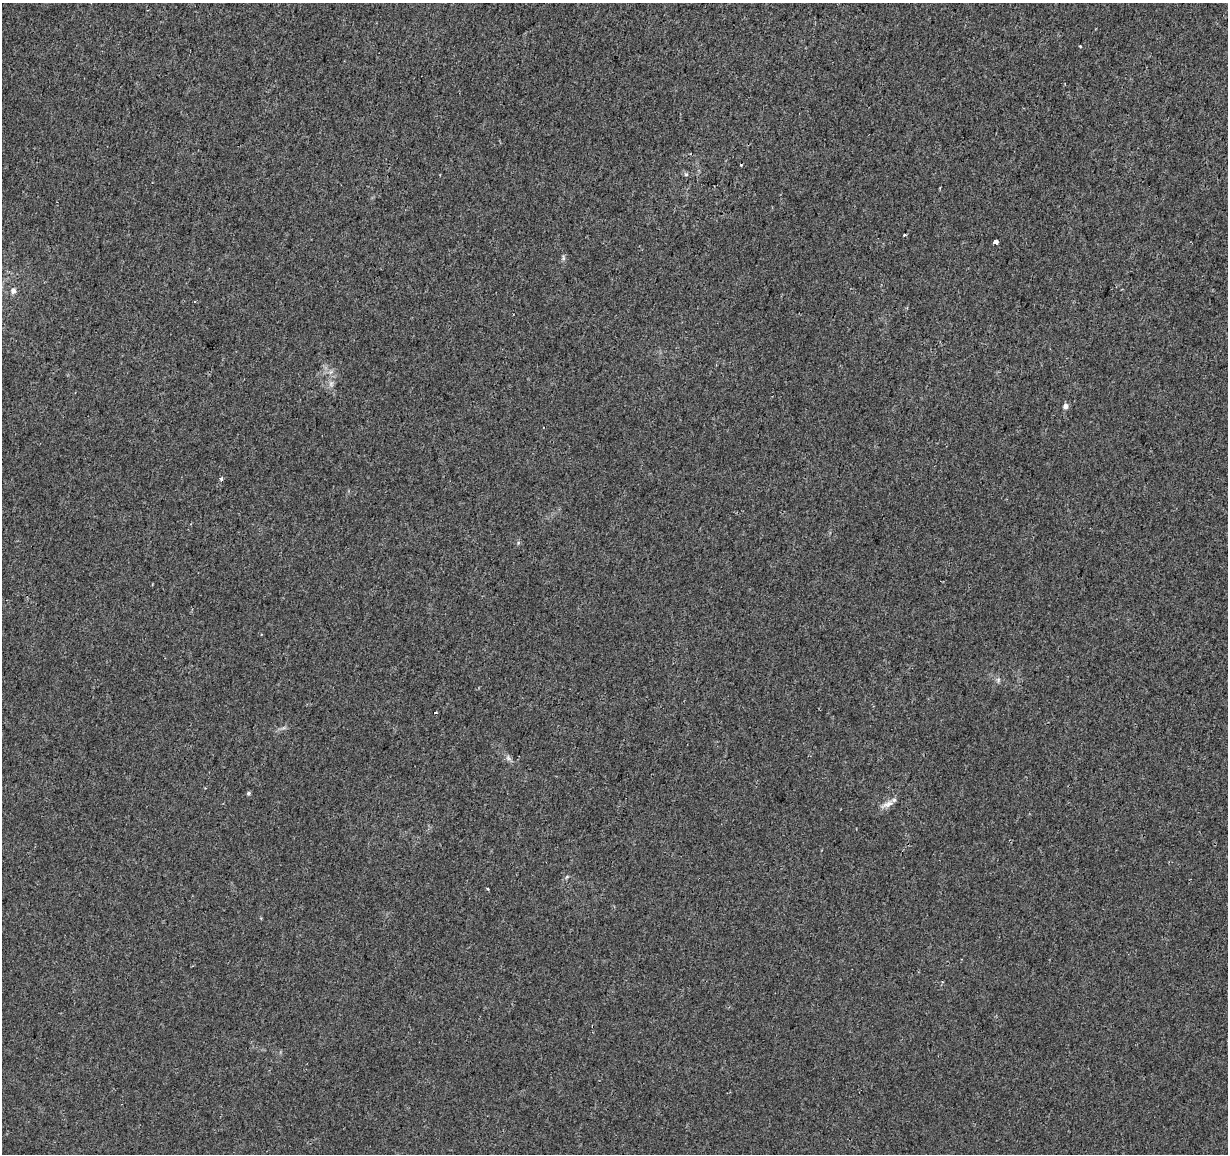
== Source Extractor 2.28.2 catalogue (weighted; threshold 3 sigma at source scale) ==
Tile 10 of 4 x 4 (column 2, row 3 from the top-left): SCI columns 1227-2452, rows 1377-2528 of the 4913 x 5118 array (HDU 1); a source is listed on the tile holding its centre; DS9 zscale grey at full resolution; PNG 1230 x 1156 px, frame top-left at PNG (2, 3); no overlay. Shown black and unused: <1% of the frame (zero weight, under 2 of 3 exposures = <1% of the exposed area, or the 3 px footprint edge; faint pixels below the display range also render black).
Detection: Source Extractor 2.28.2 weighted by HDU 2 'WHT'; one run over the whole footprint, this tile lists its part. Background 0.00516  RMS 0.0036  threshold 0.016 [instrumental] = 3 sigma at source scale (4.5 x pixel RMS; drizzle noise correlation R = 1.50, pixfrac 1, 0.0396/0.0396 arcsec/px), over >= 5 px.
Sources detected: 15; all 15 listed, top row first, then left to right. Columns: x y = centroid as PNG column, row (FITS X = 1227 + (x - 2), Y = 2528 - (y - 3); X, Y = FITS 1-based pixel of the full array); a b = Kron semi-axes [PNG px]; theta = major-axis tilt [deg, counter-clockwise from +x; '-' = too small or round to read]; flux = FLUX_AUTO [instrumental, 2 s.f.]
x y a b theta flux
1080 46 3 3 - 0.31
741 165 3 2 - 0.36
686 174 5 5 - 0.59
904 235 3 2 - 0.54
995 242 3 3 - 29
563 258 9 4 -82 0.66
13 291 6 6 - 1.4
331 384 8 6 47 1.1
1065 406 5 5 - 1.6
221 479 4 3 - 2
998 680 6 4 72 0.58
435 713 3 3 - 0.87
508 758 8 5 -45 0.97
248 793 5 4 - 0.6
888 804 16 8 18 2.3